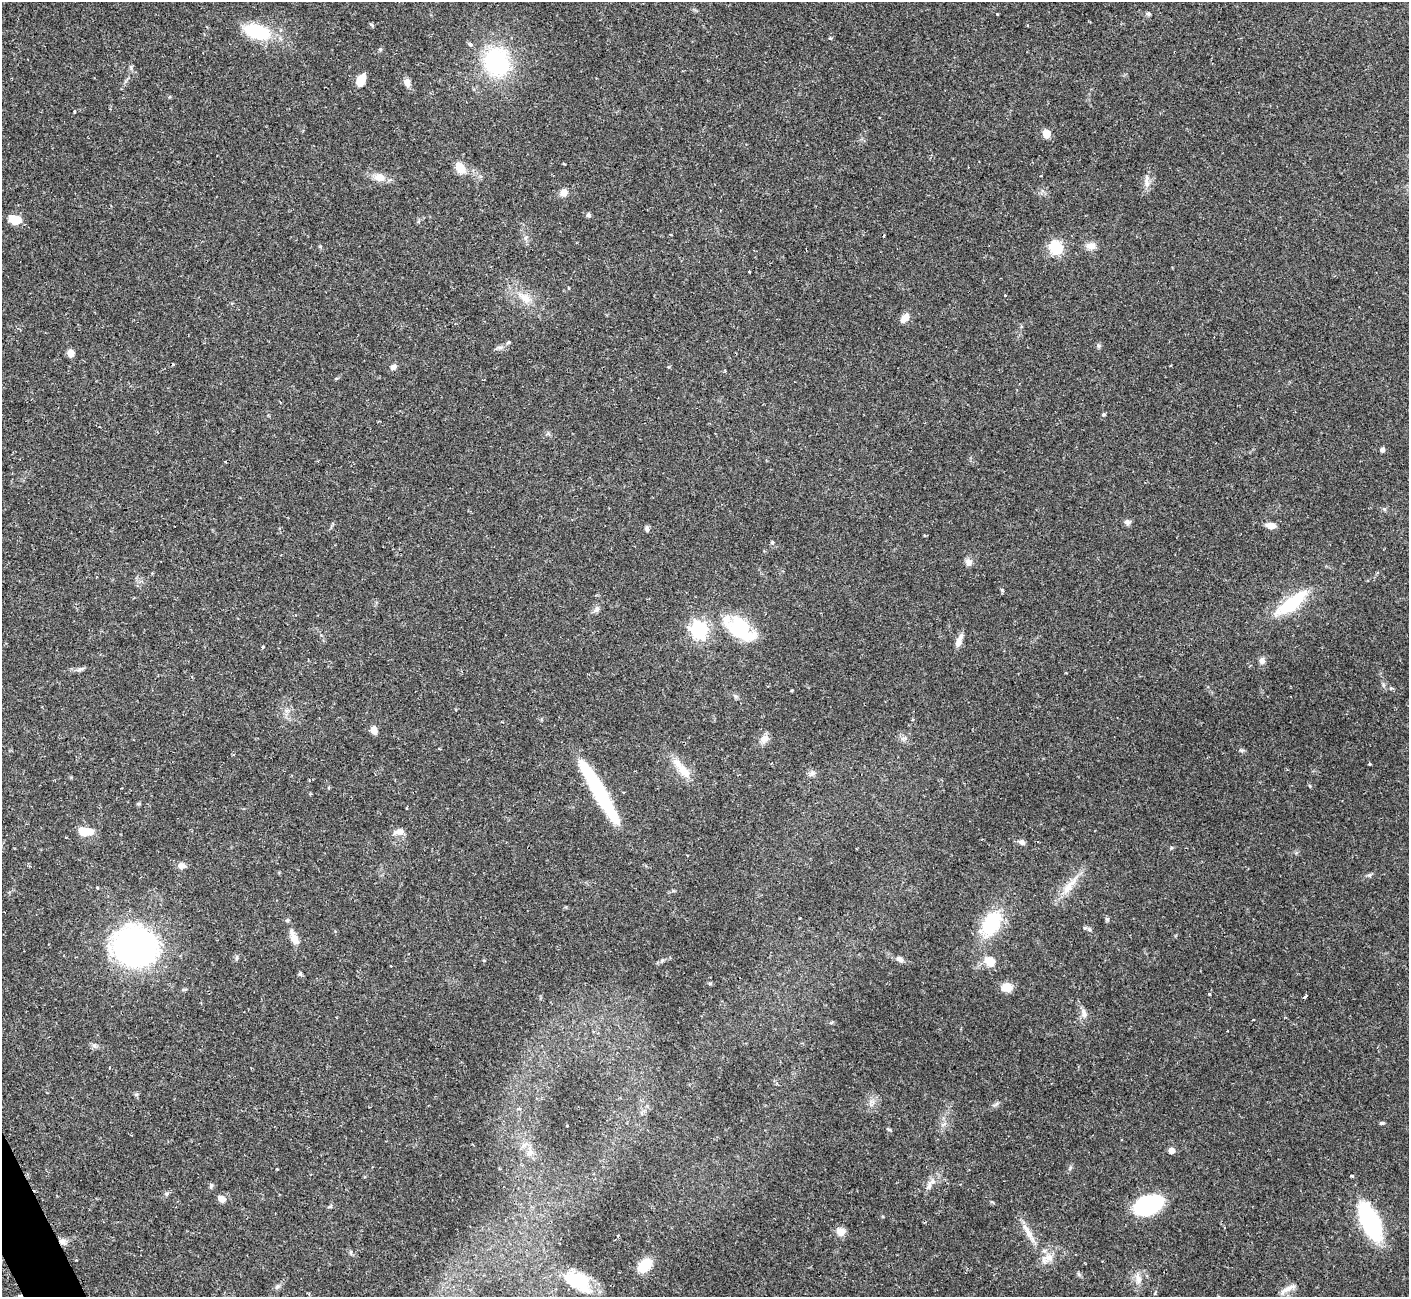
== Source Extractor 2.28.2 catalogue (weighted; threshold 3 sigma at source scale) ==
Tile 7 of 4 x 4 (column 3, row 2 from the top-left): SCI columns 2830-4236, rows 2761-4055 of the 5652 x 5640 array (HDU 1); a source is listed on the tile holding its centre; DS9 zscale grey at full resolution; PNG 1411 x 1299 px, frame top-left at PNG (2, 2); no overlay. Shown black and unused: <1% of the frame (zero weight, under 2 of 3 exposures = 2% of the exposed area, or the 3 px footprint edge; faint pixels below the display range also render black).
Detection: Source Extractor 2.28.2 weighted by HDU 2 'WHT'; one run over the whole footprint, this tile lists its part. Background 0.135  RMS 0.005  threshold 0.0227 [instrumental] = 3 sigma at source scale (4.5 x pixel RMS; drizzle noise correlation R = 1.50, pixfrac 1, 0.05/0.05 arcsec/px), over >= 5 px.
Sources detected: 108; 1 inside a brighter object's white glare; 4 cosmic-ray / hot-pixel residue — not listed; the other 103 listed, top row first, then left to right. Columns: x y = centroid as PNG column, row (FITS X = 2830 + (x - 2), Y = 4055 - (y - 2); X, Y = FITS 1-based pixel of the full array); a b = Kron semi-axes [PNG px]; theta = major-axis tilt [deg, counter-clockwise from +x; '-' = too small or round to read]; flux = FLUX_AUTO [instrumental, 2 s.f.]
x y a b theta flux
1148 13 6 5 - 0.93
997 14 3 3 - 0.47
257 31 24 12 -17 33
830 38 4 3 - 0.77
470 44 4 4 - 2.1
380 49 5 5 - 0.7
497 62 27 22 -69 56
361 80 10 6 63 9.7
407 82 9 7 -72 3.3
75 111 3 3 - 0.62
1046 133 5 5 - 14
564 164 3 2 - 0.54
460 167 14 9 -60 7.1
379 177 14 10 -10 5.1
1147 183 13 8 -80 3.2
564 192 10 8 50 2.9
588 215 5 5 - 1
15 219 12 9 -16 7.7
525 238 6 4 71 0.92
1091 246 13 9 -3 3.3
1056 247 6 6 - 70
749 272 3 2 - 0.6
1005 295 3 3 - 0.59
525 298 22 10 -38 7.1
905 318 12 8 48 4
508 342 6 4 22 0.69
1098 346 7 5 -45 0.93
500 347 7 4 18 1.3
71 353 5 5 - 8
393 367 8 6 39 1.9
725 371 4 3 - 0.49
1104 414 4 4 - 0.85
1382 449 4 4 - 2.1
1384 509 6 5 - 0.85
1127 522 8 7 - 1.8
1271 526 11 7 -10 3.3
647 529 7 4 -84 1.2
772 542 4 4 - 0.75
968 562 9 8 - 2.6
1291 604 41 14 36 25
597 609 9 7 45 1.7
740 628 34 18 -36 35
699 630 7 6 - 170
959 641 18 6 69 3.5
263 647 4 3 - 0.62
1262 661 9 7 -79 2
81 669 13 4 24 1.3
792 690 4 3 - 0.43
912 720 4 3 - 0.57
374 730 10 7 -73 2.8
905 738 8 5 11 1.5
764 739 13 9 45 3.3
1369 764 3 3 - 0.72
682 769 38 10 -52 9
812 773 9 7 59 1.7
598 790 75 13 -60 48
138 804 5 4 - 0.71
85 831 13 7 -3 12
399 832 13 7 2 3.3
1022 842 8 6 -29 1.8
182 866 11 8 -14 2.4
1369 875 6 5 - 0.87
1069 886 35 9 52 8.7
97 888 4 3 - 0.47
1107 919 6 5 - 0.84
991 923 24 16 58 32
1089 929 6 4 -46 0.93
294 938 15 7 -65 5.9
136 947 24 22 -15 300
237 958 6 4 89 0.84
900 959 9 6 -33 2
989 961 18 13 -46 6.2
300 974 5 5 - 0.77
710 983 6 4 -1 0.67
1007 987 12 10 5 5.4
1209 994 3 3 - 0.75
1084 1013 14 7 -78 2.7
1253 1020 3 2 - 0.39
94 1045 7 5 0 1.2
642 1113 6 4 -89 0.91
1381 1123 6 4 25 0.75
567 1126 2 2 - 0.5
889 1129 8 4 -18 0.68
1171 1151 5 5 - 3.8
530 1153 11 8 16 2.9
1070 1168 7 4 47 0.85
277 1169 3 2 - 0.48
1352 1176 4 3 - 0.71
932 1182 15 7 22 3.3
211 1185 7 5 65 0.95
222 1199 9 7 -37 3.1
1148 1205 27 17 21 49
1370 1221 37 15 -65 64
841 1232 11 10 - 3.9
1028 1233 34 7 -60 6.3
62 1241 10 7 -8 2.6
351 1252 6 4 89 0.72
1047 1258 21 11 21 5.8
644 1265 15 10 42 13
1138 1279 15 8 -80 3.7
578 1281 30 17 -30 21
277 1286 8 5 62 1.2
1289 1288 21 6 27 3.5
Overlapping masked pixels (flux is a lower limit): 1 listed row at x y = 62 1241
Unlisted compact peaks at least as high as the median listed source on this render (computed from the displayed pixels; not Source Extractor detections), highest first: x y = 1002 590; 1241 750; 996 1104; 131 67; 1310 786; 992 1202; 1079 1274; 320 246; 662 960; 136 1094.